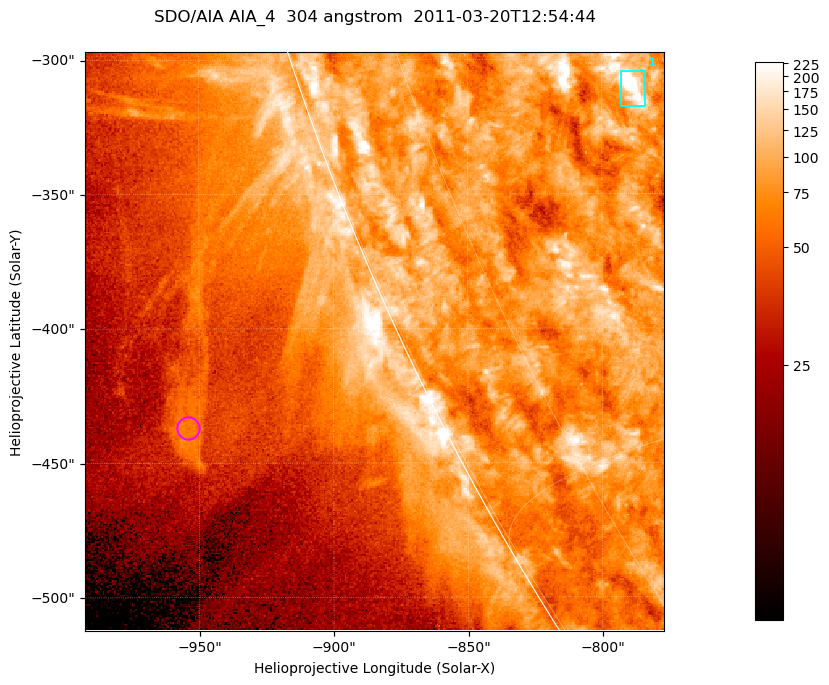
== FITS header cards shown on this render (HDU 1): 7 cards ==
TELESCOP= 'SDO/AIA '           / For AIA: SDO/AIA
INSTRUME= 'AIA_4   '           / For AIA: AIA_ATA1, AIA_ATA2, AIA_ATA3 or AIA_AT
WAVELNTH=                  304 / [angstrom] Wavelength
WAVEUNIT= 'angstrom'           / Wavelength unit: angstrom
DATE-OBS= '2011-03-20T12:54:44.127' / [ISO] Date when observation started; ISO 8
CTYPE1  = 'HPLN-TAN'           / CTYPE1; Typically HPLN
CTYPE2  = 'HPLT-TAN'           / CTYPE2; Typically HPLT

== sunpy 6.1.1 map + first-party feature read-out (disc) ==
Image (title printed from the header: SDO/AIA AIA_4  304 angstrom  2011-03-20T12:54:44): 359 x 359 px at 0.6 arcsec/px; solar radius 964 arcsec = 1606 px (partial field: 0.7% of the solar disc is inside the frame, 44% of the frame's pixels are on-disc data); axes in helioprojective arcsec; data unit not stated in the header (colour bar unlabelled)
Orientation: roll -0.132 deg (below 1 deg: not rotated)
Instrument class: DISC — disc imager (sunpy class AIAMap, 304 A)
Bright regions (active regions / flare kernels): reference = the on-disc median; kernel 3 px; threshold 5 sigma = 127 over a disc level ~79.9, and >= 1.15x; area >= 128 px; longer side >= 4 px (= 2.4 arcsec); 1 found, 1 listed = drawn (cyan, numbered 1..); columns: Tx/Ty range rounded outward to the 2 arcsec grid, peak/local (2 s.f.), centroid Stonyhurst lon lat
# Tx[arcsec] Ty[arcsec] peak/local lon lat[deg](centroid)
1 -794..-784 -318..-304 5.2 -62 -22
Off-limb structures (1.02-1.3 R_sun): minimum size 64 px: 7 found; the strongest spans PA ~115 deg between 1.08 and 1.1 R_sun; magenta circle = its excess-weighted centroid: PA ~115 deg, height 1.09 R_sun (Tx ~-954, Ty ~-436 arcsec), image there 1.8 x the reference